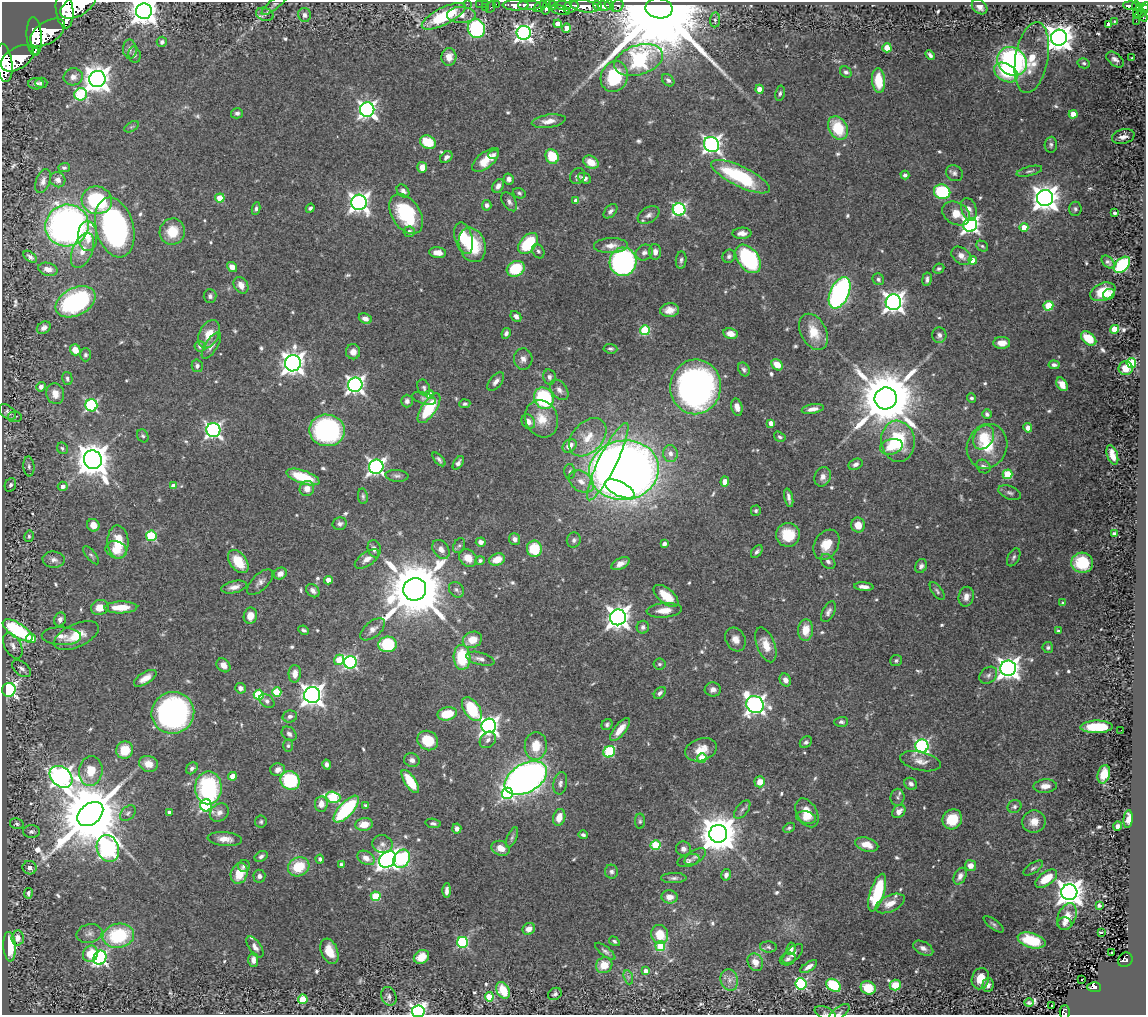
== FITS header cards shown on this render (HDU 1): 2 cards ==
NAXIS1  =                 1144
NAXIS2  =                 1013

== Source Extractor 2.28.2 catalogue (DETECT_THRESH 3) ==
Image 1144 x 1013 px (HDU 1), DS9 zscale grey, 1 PNG px = 1 image px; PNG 1148 x 1017 px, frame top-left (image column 1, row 1013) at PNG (2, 2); each listed source drawn as its Kron ellipse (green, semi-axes under 4 px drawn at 4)
Background 1.4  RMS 0.03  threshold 0.0914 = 3 sigma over >= 5 px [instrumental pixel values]
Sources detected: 644; of the 644, the 500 brightest by FLUX_AUTO listed and drawn (144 fainter detections omitted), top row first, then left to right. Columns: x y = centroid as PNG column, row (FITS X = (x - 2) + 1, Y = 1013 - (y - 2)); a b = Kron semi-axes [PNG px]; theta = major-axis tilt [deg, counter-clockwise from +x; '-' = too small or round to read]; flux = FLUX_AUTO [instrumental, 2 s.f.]
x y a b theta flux
275 4 16 5 38 6
467 4 2 2 - 15
479 4 2 2 - 16
486 4 3 2 - 36
496 4 3 2 - 41
78 5 19 10 29 9300
516 5 13 5 -1 2400
529 5 12 5 0 2800
553 5 5 3 - 640
563 5 9 4 -5 680
609 5 5 3 - 720
1130 5 7 3 -2 220
585 6 14 6 -8 4900
598 6 5 3 - 1100
604 6 6 4 -7 1400
617 6 7 5 37 490
1136 6 5 4 - 320
491 7 6 3 63 120
540 7 8 4 34 750
546 7 7 4 74 1200
571 7 8 5 21 1300
980 7 9 6 -42 12
1144 7 6 4 45 460
485 8 2 2 - 16
659 8 13 10 -7 94000
65 10 19 8 -84 8400
560 10 10 4 -11 450
144 11 8 8 - 2700
1138 11 7 2 67 180
1142 12 9 3 45 430
265 14 9 6 -18 6.7
304 15 7 6 - 7.5
461 15 14 8 -1 17
1143 15 6 3 -69 290
444 16 24 8 27 130
715 20 7 5 84 4.7
1136 21 2 2 - 12
1114 22 2 2 - 290
558 24 4 4 - 21
1108 24 4 3 - 150
476 28 9 8 - 270
566 28 4 4 - 21
47 33 20 10 34 9100
524 33 7 7 - 850
34 36 19 7 -87 7800
1059 38 8 8 - 2700
162 42 5 5 - 6.8
887 48 4 4 - 58
130 49 9 7 -87 8.2
35 51 3 2 - 1300
134 55 8 6 -78 4.9
930 55 5 3 - 7
449 57 9 7 87 18
1032 57 36 16 80 55
17 58 18 10 32 7700
1132 58 3 3 - 4
639 60 25 15 17 620
1115 60 10 6 -40 9.9
1012 61 16 13 -36 480
4 63 19 8 -83 6500
1084 63 6 5 - 4
846 72 6 5 - 5.9
1006 72 13 9 -29 73
73 77 9 8 - 14
614 77 16 13 72 110
97 79 8 8 - 2500
668 80 7 5 -44 6.8
879 81 12 6 -85 48
41 83 6 5 - 6.4
36 84 8 5 -3 9.8
760 89 4 4 - 33
780 93 8 4 77 4.6
81 94 6 6 - 170
367 109 7 7 - 860
237 113 6 5 - 7
1073 114 4 4 - 46
549 121 17 6 8 18
131 127 8 4 30 4.5
838 128 12 9 -62 84
1123 136 11 7 15 14
428 142 8 6 -26 62
711 144 8 7 - 890
1051 145 8 6 85 5
493 155 5 4 - 4.6
446 157 7 5 41 7.1
552 157 7 6 - 70
486 160 16 7 40 40
591 162 8 6 -30 34
422 167 5 5 - 21
64 168 6 4 1 4.2
1029 171 13 4 14 5.7
954 173 9 7 -40 7.3
905 175 4 4 - 5.5
577 176 8 7 - 5.5
741 177 32 10 -26 190
584 178 7 5 -23 10
509 179 5 5 - 8.6
58 180 8 7 - 12
43 181 12 7 71 10
498 186 7 5 57 11
403 191 7 5 -49 7.3
942 192 8 7 - 150
519 193 7 5 -21 3.9
220 198 4 4 - 60
1045 198 8 8 - 2300
97 200 15 13 -16 200
576 201 4 4 - 18
359 202 8 7 - 1200
509 202 10 6 -56 7.9
487 205 5 5 - 6
310 208 5 4 - 5.2
256 209 6 4 82 4.9
679 209 6 6 - 380
969 209 12 7 -72 12
1075 209 7 6 - 5
610 211 8 5 47 6.7
956 213 14 11 -30 30
1115 213 3 3 - 7.2
406 214 22 14 -57 140
648 215 12 7 32 10
67 225 22 21 - 1100
970 225 7 6 - 690
115 227 30 19 -75 530
1024 227 4 4 - 30
172 232 13 12 - 50
409 232 5 5 - 8.8
742 233 9 5 1 13
88 236 15 9 -87 39
464 238 16 9 -75 51
528 243 12 7 49 120
472 245 18 13 -71 90
611 246 17 7 2 18
982 246 6 5 - 3.9
82 250 18 10 67 26
538 251 8 5 -61 5.8
655 252 8 6 -87 12
438 253 8 5 -6 19
644 253 9 7 31 9.3
729 256 7 6 - 5.9
961 256 11 7 -38 15
30 257 7 4 -39 6.3
748 259 16 10 -52 250
681 260 9 5 84 5.7
973 260 4 4 - 26
623 262 14 13 - 480
1108 262 8 5 -44 5.3
1122 265 9 6 46 200
232 267 5 4 - 15
48 269 10 6 -15 14
516 269 9 7 26 92
939 269 6 4 27 4.6
878 279 6 5 - 5.2
927 279 7 4 83 6.1
241 285 9 6 -58 16
1103 292 13 8 23 42
840 293 17 9 65 500
1109 294 6 5 - 9.8
210 296 7 6 - 6.8
75 302 21 13 27 300
893 302 8 7 - 1400
1048 306 5 4 - 92
670 310 9 7 6 18
516 316 6 4 -47 9
365 319 7 5 -23 14
44 328 7 5 34 10
1114 329 5 4 - 51
645 330 5 5 - 140
814 332 19 12 -62 48
506 333 5 4 - 6.7
209 334 15 9 64 34
730 334 7 5 -10 22
939 335 8 7 - 8.9
1089 338 9 5 -40 49
1002 343 8 6 0 20
211 345 15 6 58 12
200 346 5 5 - 6
610 349 7 4 -5 5
75 350 6 5 - 27
353 352 7 7 - 16
85 355 6 6 - 5.8
523 359 11 9 -86 13
293 363 8 8 - 1700
1131 363 5 4 - 150
777 365 6 5 - 28
1054 365 5 4 - 5.7
197 366 6 5 - 6.8
1126 368 7 7 - 30
744 369 7 5 -61 5.5
549 377 7 6 - 7.6
67 379 7 5 -77 5.2
496 381 11 6 51 11
1062 384 7 5 -58 20
355 385 7 7 - 880
41 387 5 4 - 13
696 387 27 25 83 900
424 388 8 6 -66 5.6
559 390 11 7 -52 12
55 394 10 9 - 23
430 395 4 4 - 29
424 398 12 5 -17 7.1
544 398 11 9 -66 210
886 398 11 11 - 18000
971 398 4 4 - 4.2
407 401 6 6 - 7.2
465 404 5 4 - 4.6
91 405 6 6 - 300
737 407 9 5 -78 15
429 408 17 7 56 110
813 409 11 4 10 14
7 412 10 6 -37 6.1
987 414 5 4 - 6.4
15 417 7 5 6 4.1
542 419 19 16 -67 43
528 422 8 6 -54 15
771 423 4 4 - 20
1028 428 5 4 - 14
213 430 7 7 - 650
327 430 18 16 -9 390
143 436 7 5 -60 4.1
588 437 22 15 47 43
780 437 6 4 -33 4.4
984 437 13 9 58 65
898 441 21 16 -83 130
569 446 8 6 39 19
987 446 22 20 66 69
891 447 11 7 14 32
62 448 6 5 - 4.7
670 454 8 7 - 11
1112 455 10 5 -71 22
439 459 8 4 -47 5.1
93 460 9 9 - 4600
608 462 43 9 64 220
458 463 7 4 54 6.8
856 464 7 5 27 7.5
29 466 10 5 -84 6
376 467 7 7 - 750
983 467 8 6 -36 6.8
624 470 35 29 9 2700
570 472 7 5 -89 4.4
1008 474 5 4 - 99
397 476 11 6 -5 6.9
303 477 17 6 -19 92
823 477 10 8 64 12
581 481 14 9 -35 21
725 482 5 4 - 23
10 485 7 5 65 5.9
63 486 5 5 - 12
173 486 4 4 - 20
307 489 8 7 - 16
620 489 16 7 -25 120
1010 493 12 6 -20 6.9
363 496 8 5 -82 4.8
789 498 9 3 -78 8
756 511 5 5 - 4.2
340 524 7 6 - 6.7
93 525 6 6 - 21
858 525 7 7 - 23
1114 533 4 3 - 5.2
788 535 12 12 - 58
29 536 6 4 78 3.9
151 536 5 5 - 150
515 539 6 5 - 9.1
574 540 8 7 - 6.4
118 542 16 10 -86 55
481 542 5 4 - 13
664 544 4 4 - 10
459 545 8 5 61 4.6
826 545 16 12 59 37
374 549 9 6 -76 9.2
441 549 10 7 -53 14
534 549 8 7 - 68
116 550 11 8 -20 34
757 552 7 4 52 5.9
91 555 11 4 -51 5.1
1014 557 10 5 63 5.6
468 558 10 8 -38 24
367 559 14 7 34 15
497 559 8 6 19 29
54 560 11 8 -5 11
480 560 4 4 - 4.9
238 561 13 8 -53 58
828 561 8 6 -45 6.8
1082 563 11 10 - 80
621 564 10 5 27 15
921 566 7 5 66 7.4
280 574 6 5 - 13
328 580 4 4 - 23
260 582 16 8 44 11
234 587 13 6 12 13
864 587 9 4 -5 12
415 589 11 11 - 19000
456 590 8 6 -52 6.6
313 591 7 5 -45 7.6
937 591 10 5 -53 5.1
666 596 15 7 -40 45
966 597 10 7 77 14
1063 603 4 4 - 4.4
100 607 9 7 15 30
121 607 16 6 2 39
664 610 17 7 5 25
828 612 11 6 61 8
250 616 8 6 81 19
618 617 8 7 - 1900
60 619 7 6 - 9.1
643 627 6 6 - 6.8
373 629 15 8 39 13
18 630 17 7 -33 210
303 630 5 3 - 4.5
806 630 11 7 85 35
1058 631 4 3 - 4.1
61 636 20 9 -1 19
76 636 24 11 25 50
31 638 5 4 - 43
735 639 12 9 -63 17
472 640 10 8 24 33
387 644 9 8 - 120
766 645 18 9 -69 33
13 646 14 8 -62 12
1048 647 5 5 - 4.1
462 657 12 8 -88 110
480 659 14 6 -15 10
339 660 5 5 - 64
896 661 6 5 - 4.6
350 662 6 6 - 370
659 664 6 5 - 4.6
223 665 8 6 -48 17
1008 668 8 7 - 1500
21 669 11 6 -38 7.8
295 674 9 6 88 18
988 675 10 7 41 7.8
145 678 13 6 32 18
785 680 7 5 -60 12
240 688 5 5 - 8.8
713 689 8 7 - 10
9 690 7 6 - 490
277 692 5 4 - 92
660 693 7 5 45 6.7
259 695 5 5 - 150
312 695 8 8 - 1600
267 701 8 6 -37 6.1
755 705 9 8 - 1100
472 709 13 7 -56 110
173 713 21 21 - 560
447 714 10 6 12 55
290 716 7 6 - 7.3
841 722 7 5 0 5.5
607 725 6 5 - 4.6
489 726 7 7 - 960
1097 727 16 6 1 84
620 730 14 5 52 30
1121 730 2 2 - 4.4
289 734 8 6 -42 7.8
428 740 11 9 -33 56
488 740 9 7 47 7.9
806 742 7 5 37 5.4
288 746 6 5 - 4.2
536 746 14 11 85 44
922 746 6 6 - 460
125 750 9 8 - 57
701 750 16 11 18 32
609 752 6 5 - 150
702 758 5 4 - 83
412 760 8 7 - 9.2
921 761 21 9 -13 20
149 764 9 8 - 27
327 764 5 4 - 7.3
192 768 6 5 - 5.9
278 770 7 6 - 14
91 771 15 11 83 43
1104 774 9 6 74 35
232 776 4 4 - 26
61 777 12 9 -41 1400
526 778 23 14 29 1400
290 780 10 9 - 160
410 781 13 5 -57 68
760 782 5 5 - 28
560 783 11 6 80 8.7
911 784 7 5 -34 8.4
1045 786 11 7 5 18
208 788 16 13 88 250
507 793 5 5 - 310
333 797 7 5 -16 160
898 797 8 7 - 6.8
321 804 7 6 - 18
206 805 6 6 - 330
365 805 4 4 - 4.6
1014 806 7 6 - 5.3
346 809 17 7 47 180
742 809 11 5 52 6.8
899 811 7 5 46 14
169 812 4 3 - 9.5
128 813 9 6 45 6.2
219 813 10 8 40 12
807 813 15 10 -60 37
90 814 15 10 40 24000
559 817 8 6 73 25
806 818 10 6 -12 18
952 819 10 9 - 58
1128 819 9 4 84 14
640 821 7 5 90 4
261 822 6 6 - 4
1034 822 12 11 - 24
433 823 7 4 -9 5.5
17 824 7 5 -14 4.8
364 824 9 6 8 29
1118 826 5 4 - 6.7
789 828 6 4 28 4.3
457 829 5 4 - 9.1
31 832 8 6 1 6.6
718 834 9 9 - 6100
583 835 5 4 - 4.7
512 838 11 5 66 5.4
225 839 17 7 -6 20
382 844 10 9 - 9.8
656 845 5 5 - 120
867 845 12 6 -16 27
108 848 14 11 -71 850
501 848 9 7 -22 26
683 849 7 7 - 10
261 856 7 5 31 5.9
695 857 12 6 33 8.3
366 858 9 6 -31 16
320 859 4 4 - 5.4
388 859 9 7 42 1200
402 859 9 7 57 180
689 860 11 6 15 6.6
341 865 4 3 - 7.4
244 866 6 5 - 5.4
970 866 5 5 - 17
299 867 11 9 27 63
30 868 7 6 - 12
1033 868 11 5 32 5.5
611 872 7 6 - 6.4
239 873 11 8 71 43
726 875 6 5 - 8.4
259 876 6 6 - 7.3
960 876 9 5 62 12
674 878 13 5 0 7.3
1046 879 12 6 36 48
447 891 7 4 88 9.3
1069 892 8 8 - 2400
28 893 5 3 - 5.9
877 893 19 7 72 140
376 896 5 4 - 110
670 897 8 6 -6 19
890 903 15 8 25 26
1099 905 4 3 - 4.8
1067 917 14 9 68 29
994 924 12 4 -38 5.6
1064 924 7 6 - 6.5
529 929 6 5 - 17
1101 932 3 2 - 25
89 933 13 9 11 12
660 935 10 8 -74 43
118 936 16 12 10 150
18 938 7 6 - 17
1032 940 14 7 -16 80
614 941 6 4 -33 4.8
463 942 5 5 - 210
660 946 5 5 - 68
10 947 15 6 -86 65
255 947 12 6 -55 10
768 947 8 5 -4 5.5
923 948 11 6 -28 11
791 949 6 4 80 8.8
329 951 13 8 -69 37
605 951 12 4 -39 6.5
1112 952 3 2 - 7
90 954 8 7 - 47
793 954 12 6 42 11
421 957 8 6 32 31
100 958 7 6 - 530
788 959 8 6 22 7.3
253 960 7 5 -90 11
1125 960 8 7 - 140
755 962 9 7 -63 21
604 965 8 7 - 33
809 967 10 4 33 11
646 971 4 4 - 14
628 977 7 4 -72 5.2
980 979 11 8 73 34
729 980 11 8 -77 14
1082 980 3 2 - 8.8
801 984 5 5 - 280
834 985 8 5 -36 110
895 985 5 5 - 50
988 985 7 5 85 9
1094 987 7 5 -3 120
868 988 7 6 - 57
503 990 9 6 -60 46
555 994 7 5 36 6.4
389 996 9 7 -71 8.6
489 997 4 4 - 80
303 999 5 4 - 82
1029 1003 4 3 - 4
1051 1006 3 2 - 7.2
418 1011 6 6 - 650
1065 1012 6 5 - 55
825 1013 11 6 -23 5.5
839 1013 12 5 37 5.9
At the frame edge (FLAGS 8, measured only in part): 9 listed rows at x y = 78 5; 1144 7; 65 10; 144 11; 4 63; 418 1011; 1065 1012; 825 1013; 839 1013
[144 fainter detections neither listed nor drawn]